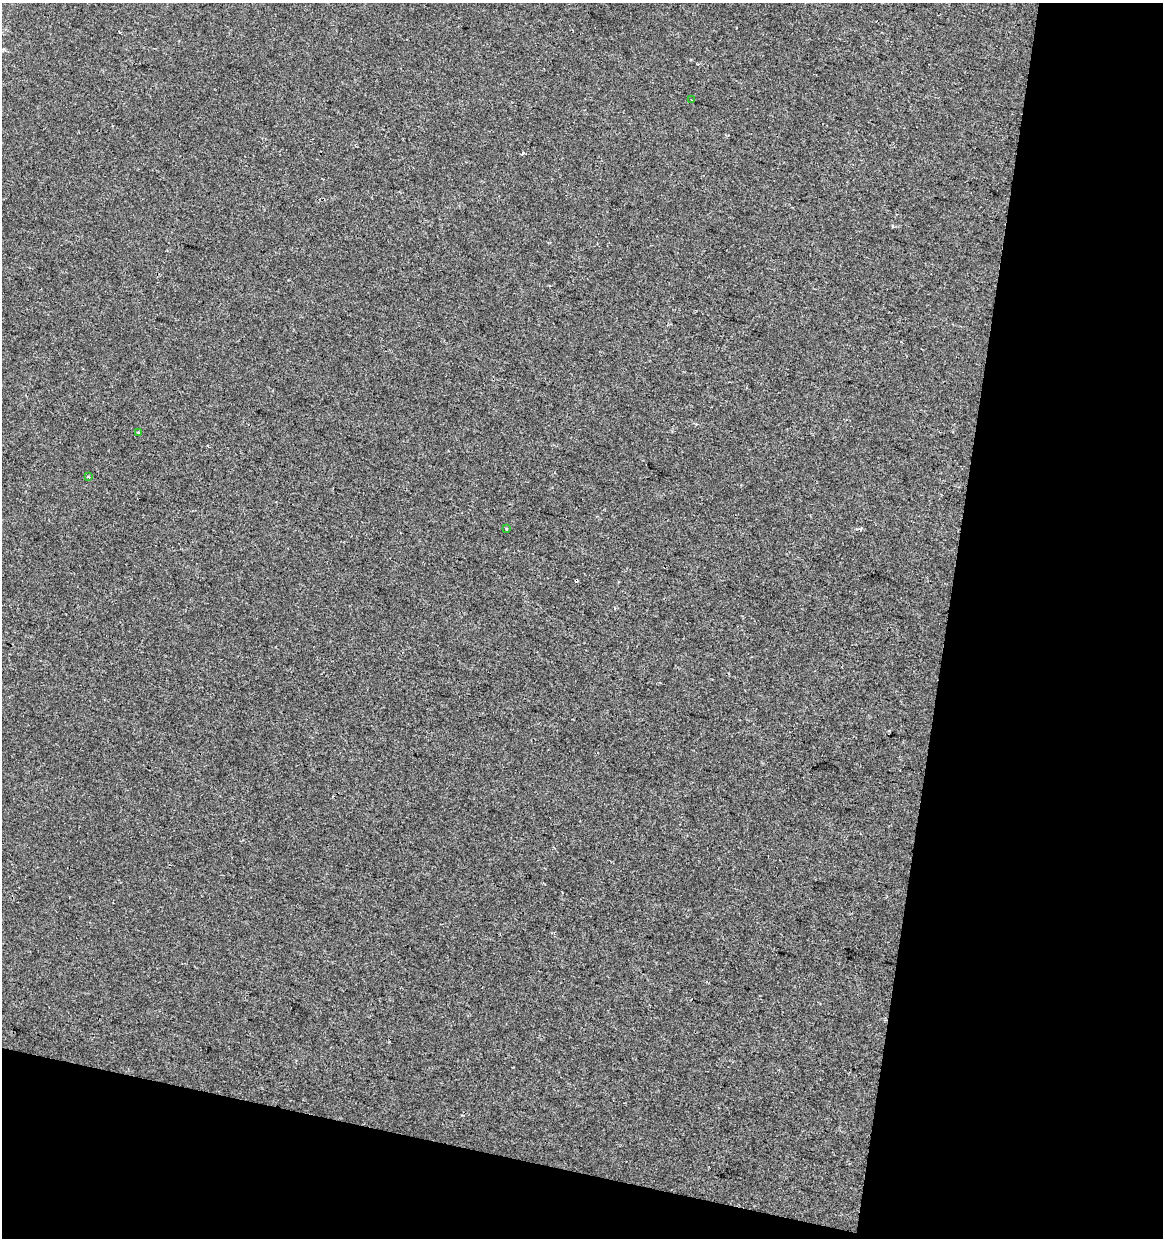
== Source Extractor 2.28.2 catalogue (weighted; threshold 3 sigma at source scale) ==
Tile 4 of 2 x 2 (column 2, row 2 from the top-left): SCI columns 1273-2433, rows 1-1236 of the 2561 x 2471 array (HDU 1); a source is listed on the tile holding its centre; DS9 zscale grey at full resolution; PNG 1165 x 1240 px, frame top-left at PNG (2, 3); each listed source drawn as its Kron ellipse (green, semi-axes under 4 px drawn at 4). Shown black and unused: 24% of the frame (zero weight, under 2 of 3 exposures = <1% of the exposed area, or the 3 px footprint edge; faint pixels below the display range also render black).
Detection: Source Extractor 2.28.2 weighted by HDU 2 'WHT'; one run over the whole footprint, this tile lists its part. Background -1.28e-04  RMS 0.0041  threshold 0.0183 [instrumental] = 3 sigma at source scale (4.5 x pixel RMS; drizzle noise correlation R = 1.50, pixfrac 1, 0.0396/0.0396 arcsec/px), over >= 5 px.
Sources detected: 6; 2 cosmic-ray / hot-pixel residue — neither listed nor drawn; the other 4 listed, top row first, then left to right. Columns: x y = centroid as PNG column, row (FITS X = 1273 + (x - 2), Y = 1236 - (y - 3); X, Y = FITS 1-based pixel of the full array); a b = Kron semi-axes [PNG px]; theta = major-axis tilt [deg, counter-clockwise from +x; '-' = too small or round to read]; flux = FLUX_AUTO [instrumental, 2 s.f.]
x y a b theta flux
691 100 3 2 - 0.29
138 432 3 2 - 0.47
88 476 3 3 - 0.65
506 529 3 3 - 1.3